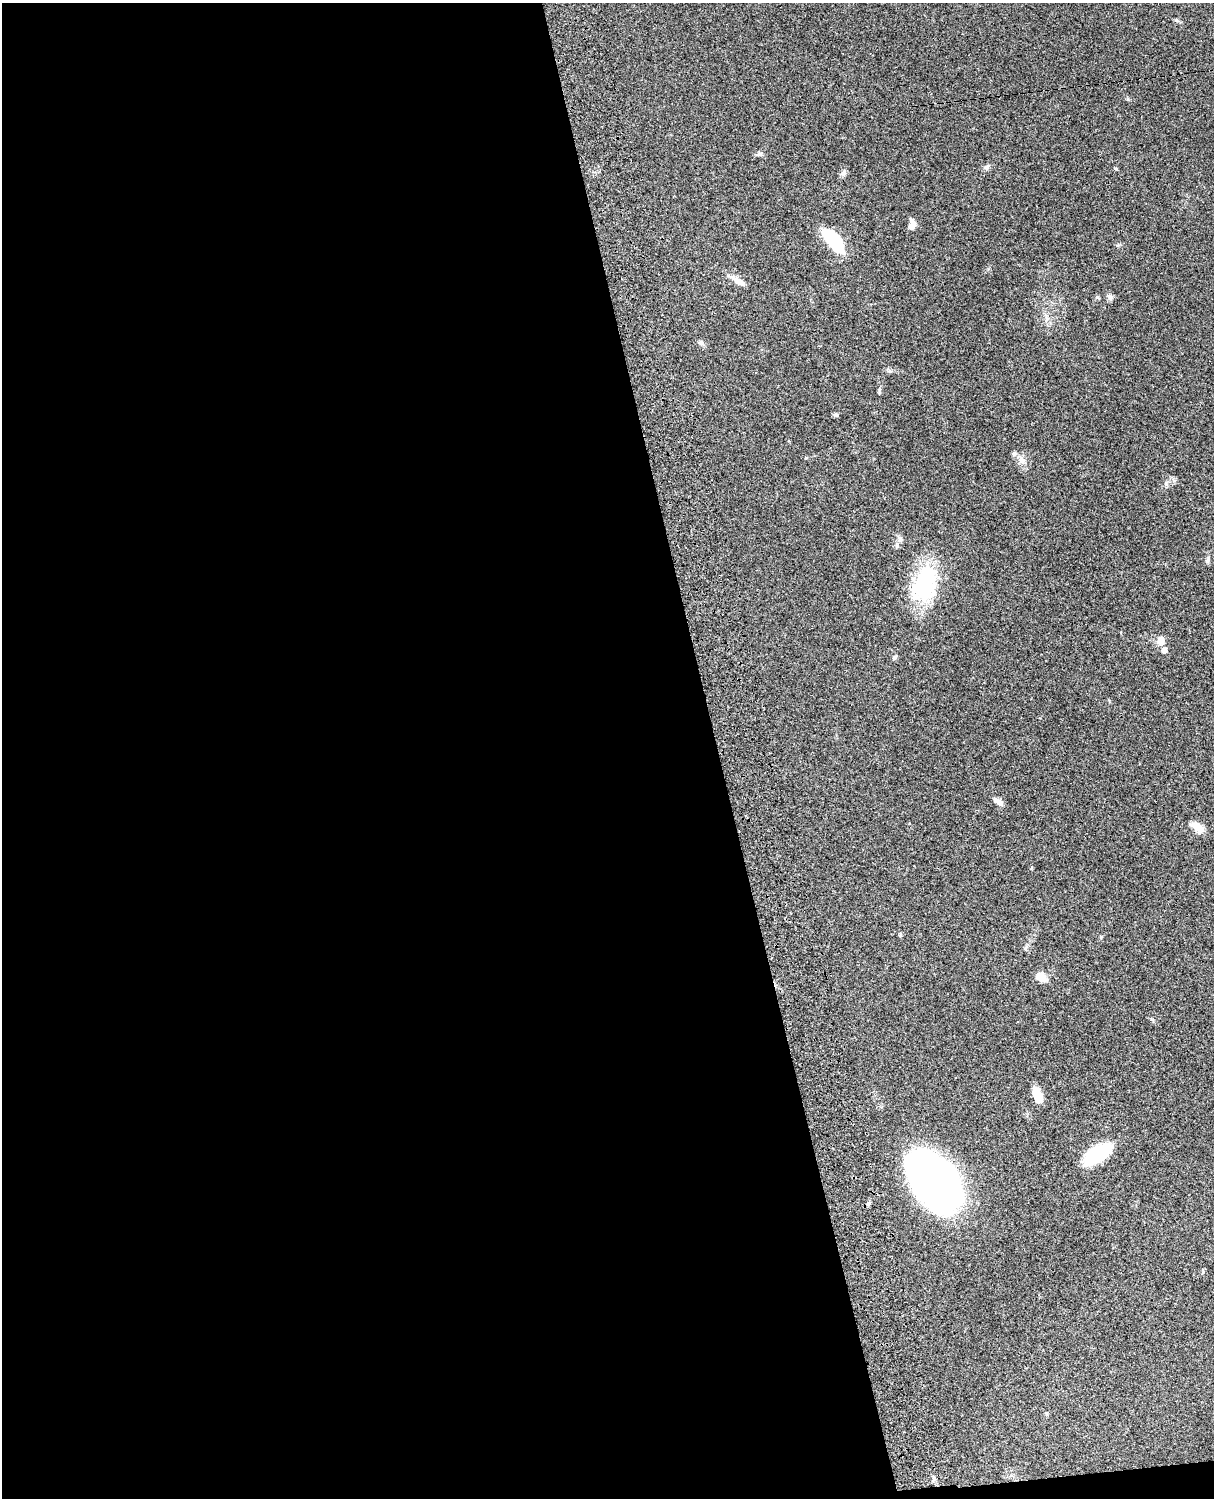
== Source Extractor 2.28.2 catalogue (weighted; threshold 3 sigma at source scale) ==
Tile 9 of 4 x 3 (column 1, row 3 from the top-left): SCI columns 122-1333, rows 276-1771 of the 5088 x 4924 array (HDU 1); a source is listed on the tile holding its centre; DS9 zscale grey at full resolution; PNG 1216 x 1500 px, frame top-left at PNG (2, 3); no overlay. Shown black and unused: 60% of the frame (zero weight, under 3 of 4 exposures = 6% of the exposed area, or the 3 px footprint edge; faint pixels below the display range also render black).
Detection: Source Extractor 2.28.2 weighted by HDU 2 'WHT'; one run over the whole footprint, this tile lists its part. Background 0.0847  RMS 0.006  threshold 0.027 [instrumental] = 3 sigma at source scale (4.5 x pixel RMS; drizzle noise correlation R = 1.50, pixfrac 1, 0.05/0.05 arcsec/px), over >= 5 px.
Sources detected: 27; all 27 listed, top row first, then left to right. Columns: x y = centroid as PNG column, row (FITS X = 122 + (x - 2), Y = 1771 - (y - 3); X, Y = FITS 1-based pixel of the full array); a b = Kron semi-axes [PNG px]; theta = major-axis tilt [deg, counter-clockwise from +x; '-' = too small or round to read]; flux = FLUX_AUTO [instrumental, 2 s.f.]
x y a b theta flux
1176 20 6 4 -19 0.93
759 154 8 6 4 1.4
986 167 7 5 36 1.4
843 173 9 7 45 1.9
912 224 11 6 77 4
834 241 32 13 -50 23
737 281 22 7 -32 4.5
1110 297 10 6 -52 1.8
701 343 9 6 -38 1.6
836 415 6 5 - 1.1
1014 453 6 5 - 1.1
1022 460 10 9 - 3.3
900 539 10 7 -58 2.1
1208 560 10 4 85 1.2
925 584 45 27 72 52
1161 640 8 7 - 4.9
1164 650 5 5 - 3.8
894 658 7 5 72 1.1
998 802 12 6 -31 2.9
1198 827 16 9 -40 5.7
900 935 5 4 - 0.68
1101 937 6 3 71 0.62
1041 977 10 8 -40 7.6
1037 1095 15 8 -69 9.4
1098 1153 34 16 34 26
934 1180 58 36 -53 290
1046 1413 5 4 - 0.68
Unlisted compact peaks at least as high as the median listed source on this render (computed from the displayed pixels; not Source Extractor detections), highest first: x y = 1116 169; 879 390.